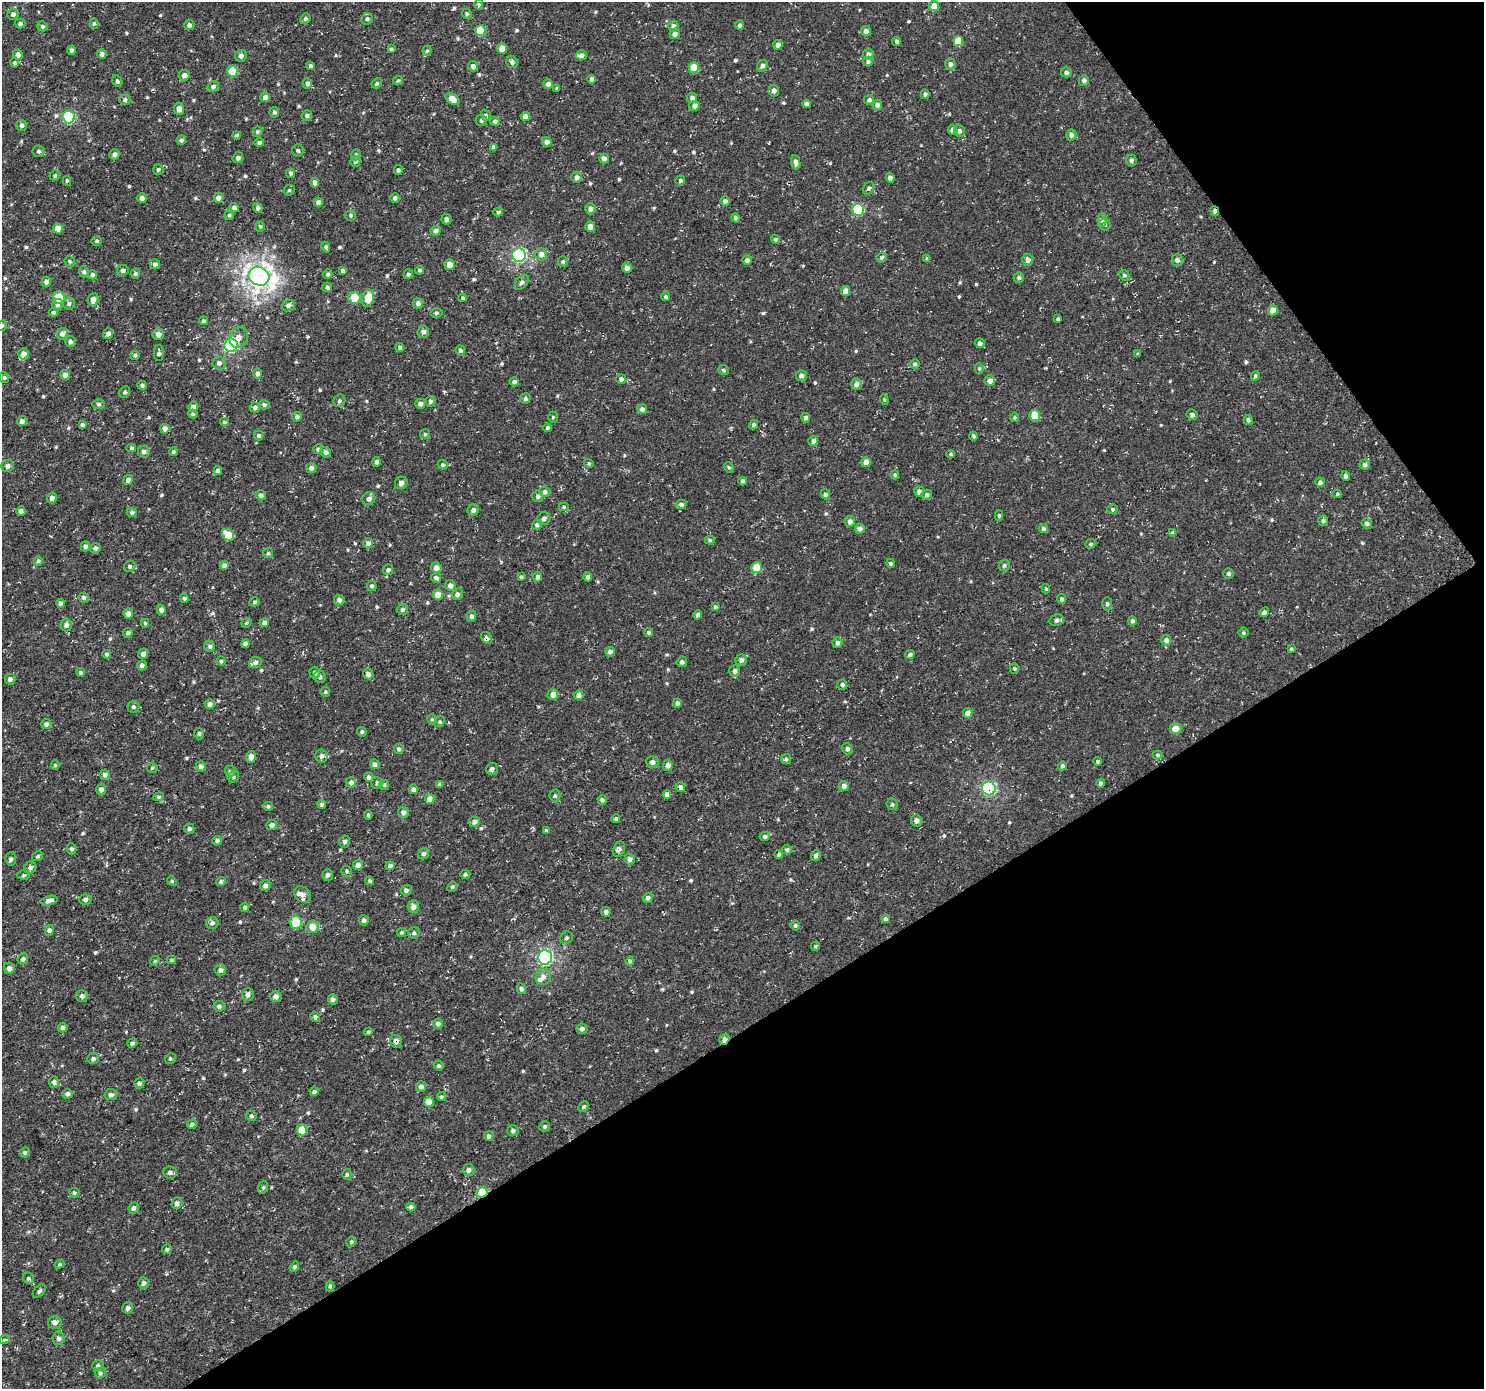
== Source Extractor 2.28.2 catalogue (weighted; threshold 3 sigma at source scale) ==
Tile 12 of 4 x 4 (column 4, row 3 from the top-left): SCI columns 4452-5933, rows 1576-2962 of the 5935 x 5860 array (HDU 1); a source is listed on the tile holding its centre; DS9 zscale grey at full resolution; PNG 1486 x 1391 px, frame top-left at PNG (2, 2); each listed source drawn as its Kron ellipse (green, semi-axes under 4 px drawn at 4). Shown black and unused: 32% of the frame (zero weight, under 3 of 5 exposures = <1% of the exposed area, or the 3 px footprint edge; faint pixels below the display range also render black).
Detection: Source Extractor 2.28.2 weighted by HDU 2 'WHT'; one run over the whole footprint, this tile lists its part. Background -8.28e-06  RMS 0.0033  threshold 0.0149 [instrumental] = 3 sigma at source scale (4.5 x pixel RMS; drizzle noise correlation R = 1.50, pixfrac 1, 0.0396/0.0396 arcsec/px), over >= 5 px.
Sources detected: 589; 5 inside a brighter listed object's ellipse — not listed separately; of the other 584, all 500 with FLUX_AUTO >= 0.429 (the completeness limit of this list) listed and drawn (84 fainter detections not listed), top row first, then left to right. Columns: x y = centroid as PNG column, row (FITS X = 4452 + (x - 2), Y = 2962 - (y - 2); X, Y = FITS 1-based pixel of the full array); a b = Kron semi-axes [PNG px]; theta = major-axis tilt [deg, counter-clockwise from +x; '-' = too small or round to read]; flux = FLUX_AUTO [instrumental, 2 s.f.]
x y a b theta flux
479 4 5 4 - 0.48
934 6 5 5 - 3.4
13 14 6 5 - 0.97
467 14 5 4 - 0.65
305 19 5 5 - 0.67
367 19 6 5 - 0.76
20 23 5 5 - 0.81
94 24 5 4 - 0.6
189 25 5 5 - 1
740 25 5 4 - 0.83
42 26 5 4 - 0.62
673 26 5 5 - 1.1
480 31 5 5 - 9.8
866 31 5 5 - 1.4
675 34 5 5 - 1.3
897 41 4 4 - 0.6
958 41 5 5 - 6.7
778 45 5 4 - 1.4
502 48 5 5 - 2.5
391 49 4 4 - 0.5
71 50 5 4 - 0.8
427 51 5 4 - 0.53
102 54 5 4 - 0.87
868 54 5 5 - 1
18 55 5 4 - 1.4
581 55 5 5 - 1.3
241 56 6 6 - 1
868 61 5 5 - 0.78
512 62 6 5 - 1
14 63 4 4 - 0.54
950 64 6 5 - 0.91
311 66 4 4 - 0.96
473 66 5 5 - 1.1
762 66 6 5 - 1.1
694 68 5 5 - 5.2
232 71 6 5 - 8.1
1066 72 5 5 - 0.99
184 75 5 5 - 1.5
592 79 4 4 - 0.99
398 80 5 4 - 0.47
1084 80 5 5 - 0.96
117 81 6 4 -63 0.73
377 83 5 4 - 0.56
307 84 5 4 - 1.2
548 84 5 4 - 1.2
213 87 6 5 - 1.1
557 88 4 3 - 0.43
774 91 6 5 - 0.97
925 94 5 4 - 0.64
265 97 5 4 - 1.5
692 98 5 5 - 1.1
452 99 8 5 -39 2.9
125 100 5 5 - 0.77
869 100 5 4 - 0.8
806 104 4 4 - 0.97
877 105 5 5 - 1
694 106 5 5 - 1.3
179 109 6 5 - 2
274 112 5 5 - 0.73
486 115 6 3 -54 0.57
307 116 5 5 - 0.7
525 116 4 4 - 1.4
69 117 6 6 - 20
481 120 5 5 - 0.86
495 121 5 4 - 0.78
22 125 5 5 - 1
953 130 4 4 - 1.3
959 131 6 5 - 0.98
257 132 5 5 - 0.55
236 135 4 4 - 0.67
1071 135 5 5 - 1.2
181 140 5 5 - 0.71
547 142 5 4 - 1.5
259 143 5 4 - 0.93
494 147 4 4 - 1.2
298 150 6 6 - 0.69
39 151 6 6 - 0.75
114 154 5 5 - 1.1
356 155 6 4 68 0.5
238 158 5 5 - 0.93
604 159 5 4 - 1.4
1131 160 6 5 - 1
355 161 5 5 - 0.77
796 162 7 4 -78 1.8
158 169 5 5 - 0.66
398 170 5 4 - 0.73
291 173 5 4 - 0.68
55 175 5 4 - 0.5
577 177 5 5 - 1.2
890 178 4 4 - 1.4
680 180 5 5 - 0.67
67 181 5 4 - 0.54
315 183 4 4 - 1.7
869 188 7 5 56 0.79
289 190 5 5 - 0.5
142 198 5 4 - 1.1
219 198 5 5 - 1.6
395 198 5 4 - 0.87
725 201 4 4 - 1
318 202 5 4 - 1.2
234 208 5 4 - 0.93
258 208 5 4 - 0.87
590 209 5 5 - 1.7
858 210 6 6 - 15
1215 211 5 4 - 1.1
498 212 5 4 - 0.52
229 215 4 4 - 0.5
351 215 5 5 - 0.58
735 218 4 4 - 0.69
446 219 5 5 - 0.93
1102 220 7 4 85 0.8
1105 225 6 5 - 0.65
260 226 5 4 - 0.51
590 226 5 5 - 2
58 229 5 5 - 3.4
436 231 5 5 - 1.1
775 239 5 4 - 0.56
97 241 5 4 - 0.54
326 247 5 4 - 0.54
541 254 6 6 - 1.6
519 255 7 6 - 47
881 257 5 4 - 0.81
927 259 4 4 - 0.85
747 260 5 4 - 1.1
1028 260 6 5 - 1.4
1177 260 5 5 - 1.2
70 261 5 4 - 0.5
563 262 5 5 - 0.64
155 264 5 5 - 1
450 265 5 5 - 2.5
627 268 5 4 - 1.8
420 270 4 4 - 0.56
123 271 6 5 - 0.76
343 271 4 3 - 0.87
84 272 5 4 - 0.71
135 273 5 5 - 0.59
328 274 5 4 - 0.67
408 274 5 4 - 0.57
92 275 5 4 - 0.82
1124 275 5 5 - 0.7
259 276 10 9 - 190
1019 277 5 5 - 0.73
46 282 5 4 - 1.3
522 282 8 5 49 0.95
327 287 5 4 - 0.78
845 291 5 4 - 2.6
59 297 6 6 - 6.9
666 297 4 4 - 0.57
354 298 6 6 - 6.8
368 298 9 6 78 5.1
463 298 4 4 - 0.59
93 299 6 5 - 1.4
418 303 5 5 - 1.3
69 304 6 6 - 0.84
58 305 6 5 - 0.77
288 305 6 5 - 0.95
1273 310 5 5 - 3.3
53 312 4 4 - 0.63
436 313 6 4 14 0.56
1058 319 3 3 - 0.51
203 321 4 4 - 0.56
2 325 5 4 - 0.44
423 332 6 5 - 1.2
62 334 6 5 - 1.5
108 334 5 5 - 1.4
158 334 6 5 - 1.7
239 337 11 8 68 2
70 342 5 5 - 1.1
980 343 5 4 - 1
231 345 7 6 - 39
400 347 4 4 - 0.69
460 350 5 4 - 0.81
159 353 8 5 -89 0.79
24 354 5 5 - 1.5
1138 354 4 3 - 0.45
135 355 4 4 - 0.62
219 363 6 6 - 1
915 364 5 4 - 0.52
979 369 5 4 - 0.47
724 370 5 5 - 0.61
257 373 5 4 - 1.2
65 375 5 5 - 1.2
801 376 5 5 - 1.3
1255 376 5 4 - 0.59
4 377 5 5 - 0.61
621 379 5 5 - 0.94
990 381 5 5 - 1.6
514 382 4 4 - 0.98
856 384 6 5 - 1.5
142 385 5 4 - 0.64
125 392 6 5 - 0.67
525 399 5 5 - 0.64
884 400 5 4 - 0.45
339 401 6 5 - 0.68
430 401 5 5 - 0.82
99 404 6 5 - 0.78
420 404 5 5 - 1.4
264 405 5 5 - 0.84
193 407 5 5 - 1.5
255 407 5 5 - 0.93
642 409 5 5 - 1.1
193 414 5 4 - 0.52
1035 415 5 5 - 7.4
1192 415 5 5 - 0.95
297 417 5 5 - 1
553 417 5 4 - 0.46
1015 417 4 4 - 0.45
806 418 4 4 - 0.98
1248 420 5 4 - 0.91
22 421 5 5 - 1.1
224 422 4 3 - 0.52
82 425 4 4 - 0.66
753 425 5 4 - 0.64
548 428 4 4 - 0.6
165 429 5 4 - 1.8
425 434 5 5 - 0.48
259 436 5 4 - 0.69
973 436 4 3 - 0.59
813 441 5 5 - 1.2
131 448 5 4 - 0.49
318 449 5 4 - 0.72
144 452 6 6 - 1.1
173 452 4 4 - 0.62
326 452 5 5 - 1.1
950 454 4 3 - 0.43
377 462 5 4 - 0.85
866 462 5 4 - 2.6
589 463 5 4 - 0.46
443 465 5 4 - 0.55
1365 465 5 5 - 1
8 466 6 6 - 1.1
729 467 5 4 - 0.51
311 468 5 5 - 1.1
218 471 4 4 - 1.2
895 475 5 4 - 0.58
1345 476 5 4 - 0.96
128 480 5 4 - 1.3
743 481 4 4 - 0.73
1320 482 5 5 - 1.1
401 483 6 6 - 1.3
545 492 5 5 - 1
919 492 5 5 - 1.4
825 494 5 4 - 0.57
1337 494 5 4 - 0.46
261 495 5 5 - 1.1
927 495 5 5 - 0.92
538 496 6 5 - 0.86
52 498 5 5 - 1.3
369 498 7 6 - 1.3
681 504 5 4 - 0.93
564 507 5 4 - 0.45
1112 509 5 5 - 0.7
473 510 6 5 - 1.2
21 511 5 4 - 1.3
132 513 5 4 - 0.85
999 516 5 4 - 0.52
544 518 7 6 - 1.1
850 521 5 5 - 1.2
1323 521 5 5 - 0.87
1367 523 5 5 - 1.1
537 525 5 5 - 0.88
860 529 5 5 - 1.4
1044 529 4 4 - 0.88
1173 533 4 3 - 0.93
228 535 7 5 -45 6.1
710 540 5 4 - 0.48
368 543 5 5 - 1.1
1091 544 6 4 21 0.47
85 546 5 5 - 1.1
95 548 5 5 - 0.82
268 553 5 5 - 0.53
38 561 5 4 - 0.68
891 563 4 4 - 0.58
224 565 4 4 - 1.3
1004 565 6 5 - 0.71
130 566 6 5 - 0.76
436 568 5 5 - 2
757 568 5 5 - 7
388 570 5 5 - 0.83
1228 574 5 5 - 0.73
521 577 4 3 - 0.48
538 577 5 4 - 1.1
588 577 4 4 - 1.1
436 578 5 4 - 1
450 585 5 5 - 1.5
372 586 5 5 - 0.71
1046 589 4 3 - 0.43
457 594 6 5 - 1.1
438 595 5 5 - 3
84 598 5 5 - 0.83
184 598 5 4 - 0.52
1062 599 5 4 - 0.86
339 600 5 5 - 1.1
255 602 5 4 - 0.59
61 603 4 4 - 1.2
1107 604 7 4 -89 0.69
715 607 4 4 - 0.57
403 609 5 5 - 0.84
161 610 5 4 - 1.4
1264 612 5 4 - 0.91
128 613 5 5 - 1.5
698 615 4 4 - 1.1
471 616 5 4 - 0.89
1056 620 7 5 14 1.2
1132 621 4 4 - 0.88
145 623 4 3 - 0.56
247 623 6 4 22 0.46
264 623 5 4 - 1.1
66 625 6 5 - 1.4
648 632 4 4 - 0.55
128 633 5 4 - 0.86
1243 633 5 5 - 0.57
486 638 6 5 - 1.1
1166 640 5 5 - 1.3
837 643 5 5 - 1.1
245 644 4 4 - 1.1
210 646 5 5 - 0.88
1291 649 4 3 - 0.43
610 652 5 4 - 1.3
107 654 4 4 - 0.73
143 654 5 5 - 1.1
910 655 5 4 - 0.96
741 660 5 5 - 1.2
221 661 4 4 - 0.44
256 662 6 5 - 0.95
682 662 5 5 - 0.9
142 665 5 5 - 1.1
1014 668 5 4 - 0.48
735 671 6 5 - 1.1
80 672 5 4 - 0.57
315 673 6 5 - 0.85
368 674 5 5 - 1.2
320 677 6 6 - 0.75
10 679 5 5 - 1.1
842 685 5 5 - 0.76
325 692 5 4 - 0.47
553 695 5 5 - 2
579 695 5 4 - 1.4
677 703 4 4 - 0.9
210 704 5 5 - 1.4
133 707 6 6 - 0.71
968 713 5 5 - 1.8
432 720 5 4 - 0.48
440 722 6 5 - 0.44
46 724 5 5 - 1.1
1176 729 6 5 - 3.3
362 732 5 4 - 0.59
199 733 6 4 87 0.7
399 749 5 4 - 0.7
847 749 6 5 - 0.94
1157 755 5 4 - 0.58
321 756 6 6 - 1.3
251 757 6 5 - 2.2
786 759 5 5 - 0.55
1098 761 4 4 - 0.52
652 762 6 6 - 1.4
375 764 5 5 - 1.2
55 765 4 4 - 0.46
668 765 5 5 - 1.4
201 766 5 5 - 1.3
1062 766 4 4 - 0.77
152 768 5 5 - 0.52
492 769 6 5 - 0.9
230 771 6 4 -47 0.56
105 775 5 5 - 1
233 777 6 5 - 0.59
369 777 5 4 - 0.93
351 782 5 5 - 1.4
377 783 6 5 - 0.78
1100 783 4 4 - 0.95
440 784 4 4 - 0.9
384 785 5 5 - 0.56
844 786 5 4 - 1.5
680 787 5 4 - 1.5
989 788 7 7 - 32
101 789 6 5 - 1.4
413 789 5 5 - 1.1
667 795 4 4 - 1.6
555 796 6 5 - 0.71
159 797 5 4 - 0.46
430 799 5 4 - 2.2
602 800 5 4 - 0.89
322 804 4 4 - 0.82
892 804 6 5 - 0.63
268 806 4 4 - 0.62
403 812 5 5 - 1.5
368 815 5 3 - 0.6
616 819 4 4 - 0.58
916 820 6 5 - 1.4
474 822 5 5 - 1.4
272 825 5 5 - 1.3
189 828 5 5 - 0.83
546 830 4 3 - 0.51
765 837 5 4 - 0.94
217 841 5 5 - 0.89
345 841 6 5 - 1.1
71 849 5 5 - 0.82
619 849 8 5 71 1.3
787 850 5 5 - 0.69
424 854 6 5 - 0.93
779 854 4 4 - 0.78
38 856 6 4 32 0.63
816 856 5 4 - 1.1
11 859 6 5 - 0.78
630 859 5 5 - 1.4
358 865 5 5 - 1.5
390 866 4 4 - 0.97
30 867 6 6 - 1.1
347 871 5 5 - 0.63
465 874 5 4 - 0.6
24 875 6 4 0 0.53
327 875 6 5 - 1.1
172 881 5 4 - 0.46
221 881 4 4 - 0.64
370 881 4 3 - 0.49
265 885 5 5 - 1.2
452 887 5 4 - 0.57
406 890 5 5 - 1
302 895 9 7 -44 2
648 898 5 4 - 1.2
85 900 6 5 - 0.89
49 901 8 4 14 1.6
245 907 5 4 - 0.68
413 907 6 5 - 2
606 912 5 4 - 1.1
885 919 4 4 - 0.94
364 920 5 5 - 1
295 922 6 6 - 8.7
212 923 6 6 - 0.91
795 925 5 4 - 0.57
313 927 6 6 - 3.4
49 930 5 4 - 0.92
401 932 4 4 - 0.51
414 933 6 5 - 0.73
566 938 7 6 - 0.62
815 946 4 4 - 0.47
545 957 7 7 - 41
23 959 6 5 - 0.84
171 960 4 3 - 0.51
155 961 5 4 - 0.48
630 961 4 4 - 0.64
9 968 6 5 - 1.4
220 970 5 5 - 1.1
543 977 8 7 - 1.6
521 989 5 4 - 0.91
248 995 6 6 - 1.6
82 996 6 6 - 0.97
276 996 5 5 - 1.4
333 1000 5 5 - 1.2
219 1006 5 5 - 1
315 1017 5 4 - 0.67
438 1023 5 5 - 1.1
63 1028 5 4 - 1.1
582 1029 5 5 - 1
368 1032 4 4 - 0.58
724 1039 6 4 53 1.4
396 1041 6 5 - 1.4
132 1043 5 4 - 0.79
93 1059 6 5 - 0.91
170 1059 5 5 - 0.54
439 1066 5 4 - 0.71
54 1082 5 5 - 1.1
139 1083 5 5 - 0.79
421 1087 5 5 - 1.4
314 1092 4 4 - 0.76
67 1094 5 5 - 0.96
111 1095 6 5 - 1.1
441 1097 4 4 - 0.48
429 1102 5 5 - 3.7
584 1107 6 4 48 0.63
251 1116 6 5 - 0.65
192 1124 5 4 - 0.73
545 1126 5 5 - 0.59
302 1130 5 5 - 5.3
513 1130 6 5 - 0.81
489 1136 5 4 - 0.89
25 1152 5 4 - 0.67
468 1170 6 6 - 1.3
170 1172 7 6 - 1.1
347 1174 5 4 - 0.53
263 1187 6 5 - 0.54
74 1193 5 4 - 0.54
482 1193 5 5 - 9.7
177 1203 6 5 - 1.3
411 1207 4 4 - 1.1
134 1208 6 4 65 0.94
351 1242 5 5 - 0.66
167 1249 5 4 - 0.69
59 1264 5 4 - 0.5
294 1267 5 4 - 0.71
28 1278 6 5 - 0.65
144 1283 6 5 - 1.2
330 1286 5 4 - 0.55
39 1291 8 5 46 0.79
128 1308 6 5 - 1.1
55 1322 7 6 - 1.4
59 1338 7 6 - 1.1
5 1340 6 3 18 0.43
98 1366 6 5 - 0.88
100 1373 5 5 - 0.67
Overlapping masked pixels (flux is a lower limit): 6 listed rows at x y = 1215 211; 680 787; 989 788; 724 1039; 396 1041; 482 1193
Isophote crosses this tile's border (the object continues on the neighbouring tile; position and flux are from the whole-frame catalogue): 1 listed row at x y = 2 325